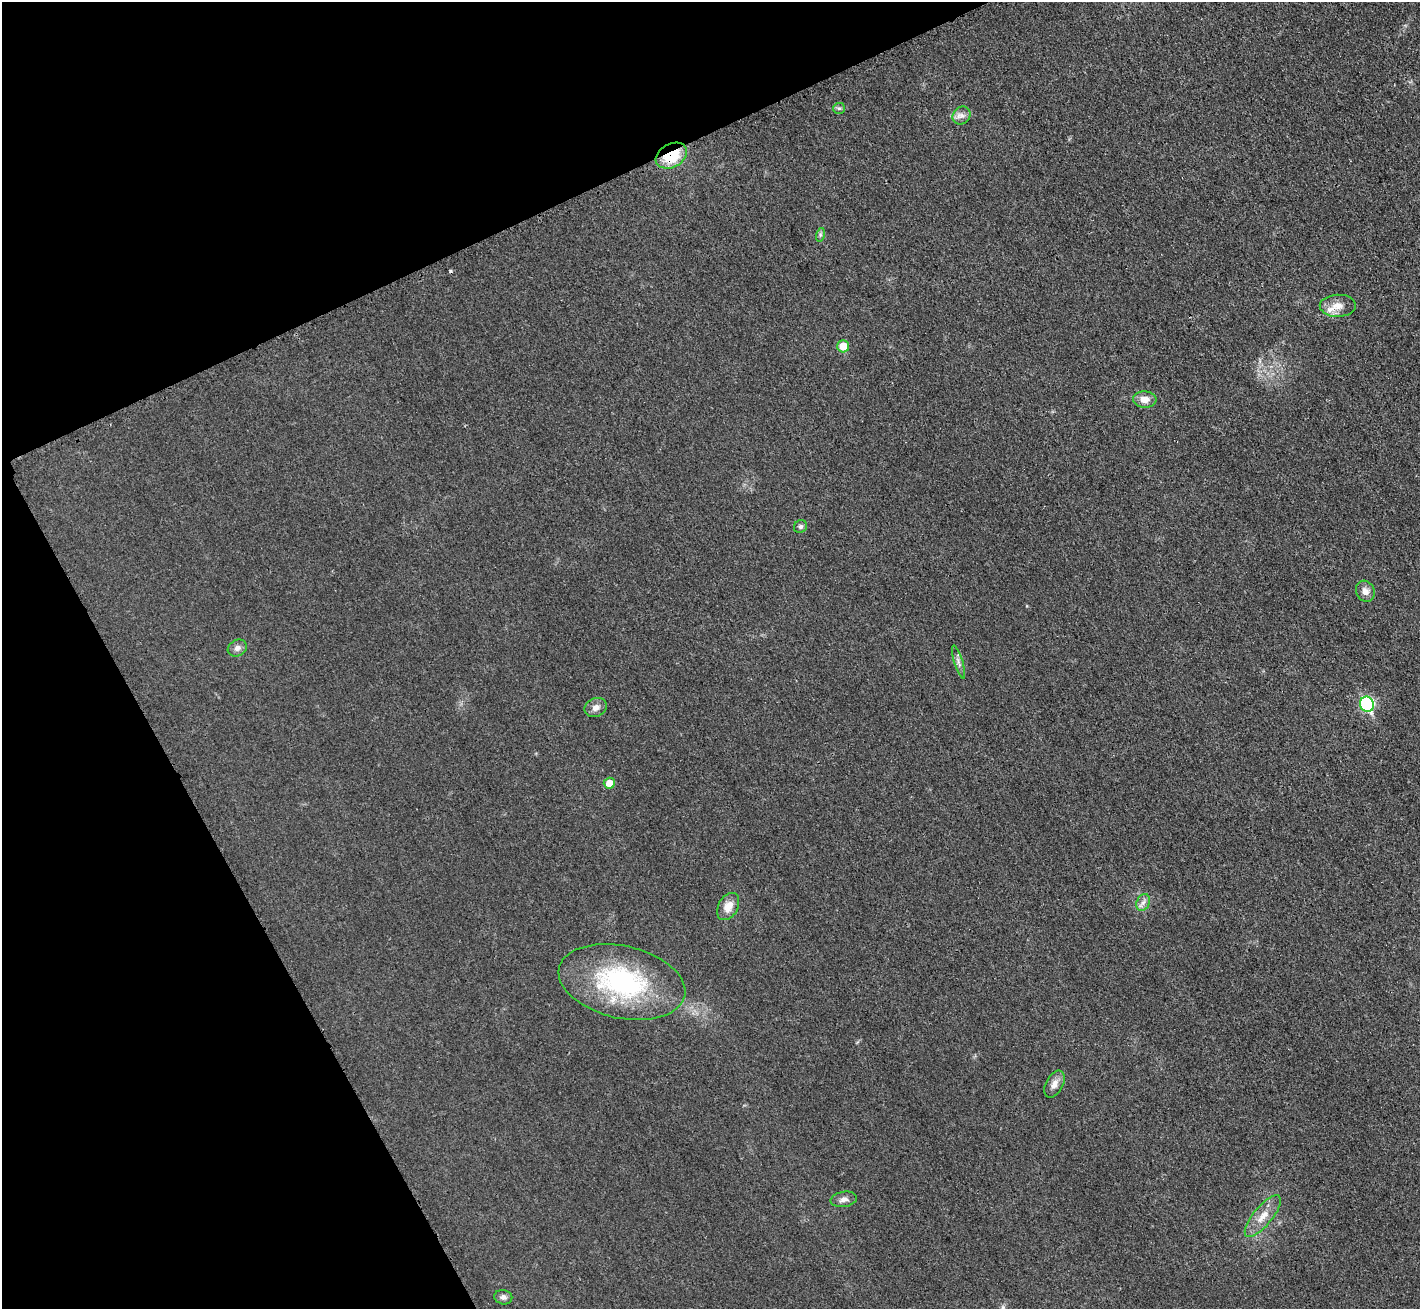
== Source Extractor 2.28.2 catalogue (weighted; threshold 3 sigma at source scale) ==
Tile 5 of 4 x 4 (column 1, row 2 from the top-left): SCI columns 23-1440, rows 2927-4233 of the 5718 x 5712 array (HDU 1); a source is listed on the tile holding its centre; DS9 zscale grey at full resolution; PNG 1422 x 1311 px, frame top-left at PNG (2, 2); each listed source drawn as its Kron ellipse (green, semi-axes under 4 px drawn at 4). Shown black and unused: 23% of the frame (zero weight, under 3 of 4 exposures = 2% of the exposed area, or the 3 px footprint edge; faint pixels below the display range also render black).
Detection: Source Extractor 2.28.2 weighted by HDU 2 'WHT'; one run over the whole footprint, this tile lists its part. Background 0.0266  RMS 0.0058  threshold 0.0261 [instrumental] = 3 sigma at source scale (4.5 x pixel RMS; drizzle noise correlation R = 1.50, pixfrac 1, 0.05/0.05 arcsec/px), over >= 5 px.
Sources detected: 23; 1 cosmic-ray / hot-pixel residue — neither listed nor drawn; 1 inside a brighter listed object's ellipse — not listed separately; the other 21 listed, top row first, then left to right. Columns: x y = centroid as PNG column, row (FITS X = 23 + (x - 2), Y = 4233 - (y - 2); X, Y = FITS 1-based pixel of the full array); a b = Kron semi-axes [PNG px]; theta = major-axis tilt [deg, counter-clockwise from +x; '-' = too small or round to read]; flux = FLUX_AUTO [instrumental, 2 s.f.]
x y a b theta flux
839 108 6 5 - 1.1
962 116 9 8 - 3.1
671 156 16 11 29 22
820 235 7 4 72 1.1
1338 306 18 11 1 6.5
843 346 6 6 - 9.9
1145 399 11 8 -3 5.4
800 526 7 6 - 1.4
1365 591 11 9 -62 3.9
237 648 10 8 29 2.9
958 662 17 4 -73 2.2
1367 704 8 7 - 73
596 707 11 9 25 3.5
609 783 5 5 - 6.7
1143 902 9 6 68 2.4
728 907 14 9 61 7.1
622 982 64 36 -13 88
1054 1084 14 8 62 4.2
844 1199 13 7 9 3
1263 1216 26 9 51 8.2
503 1297 9 7 -11 2.1
Overlapping masked pixels (flux is a lower limit): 1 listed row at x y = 671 156